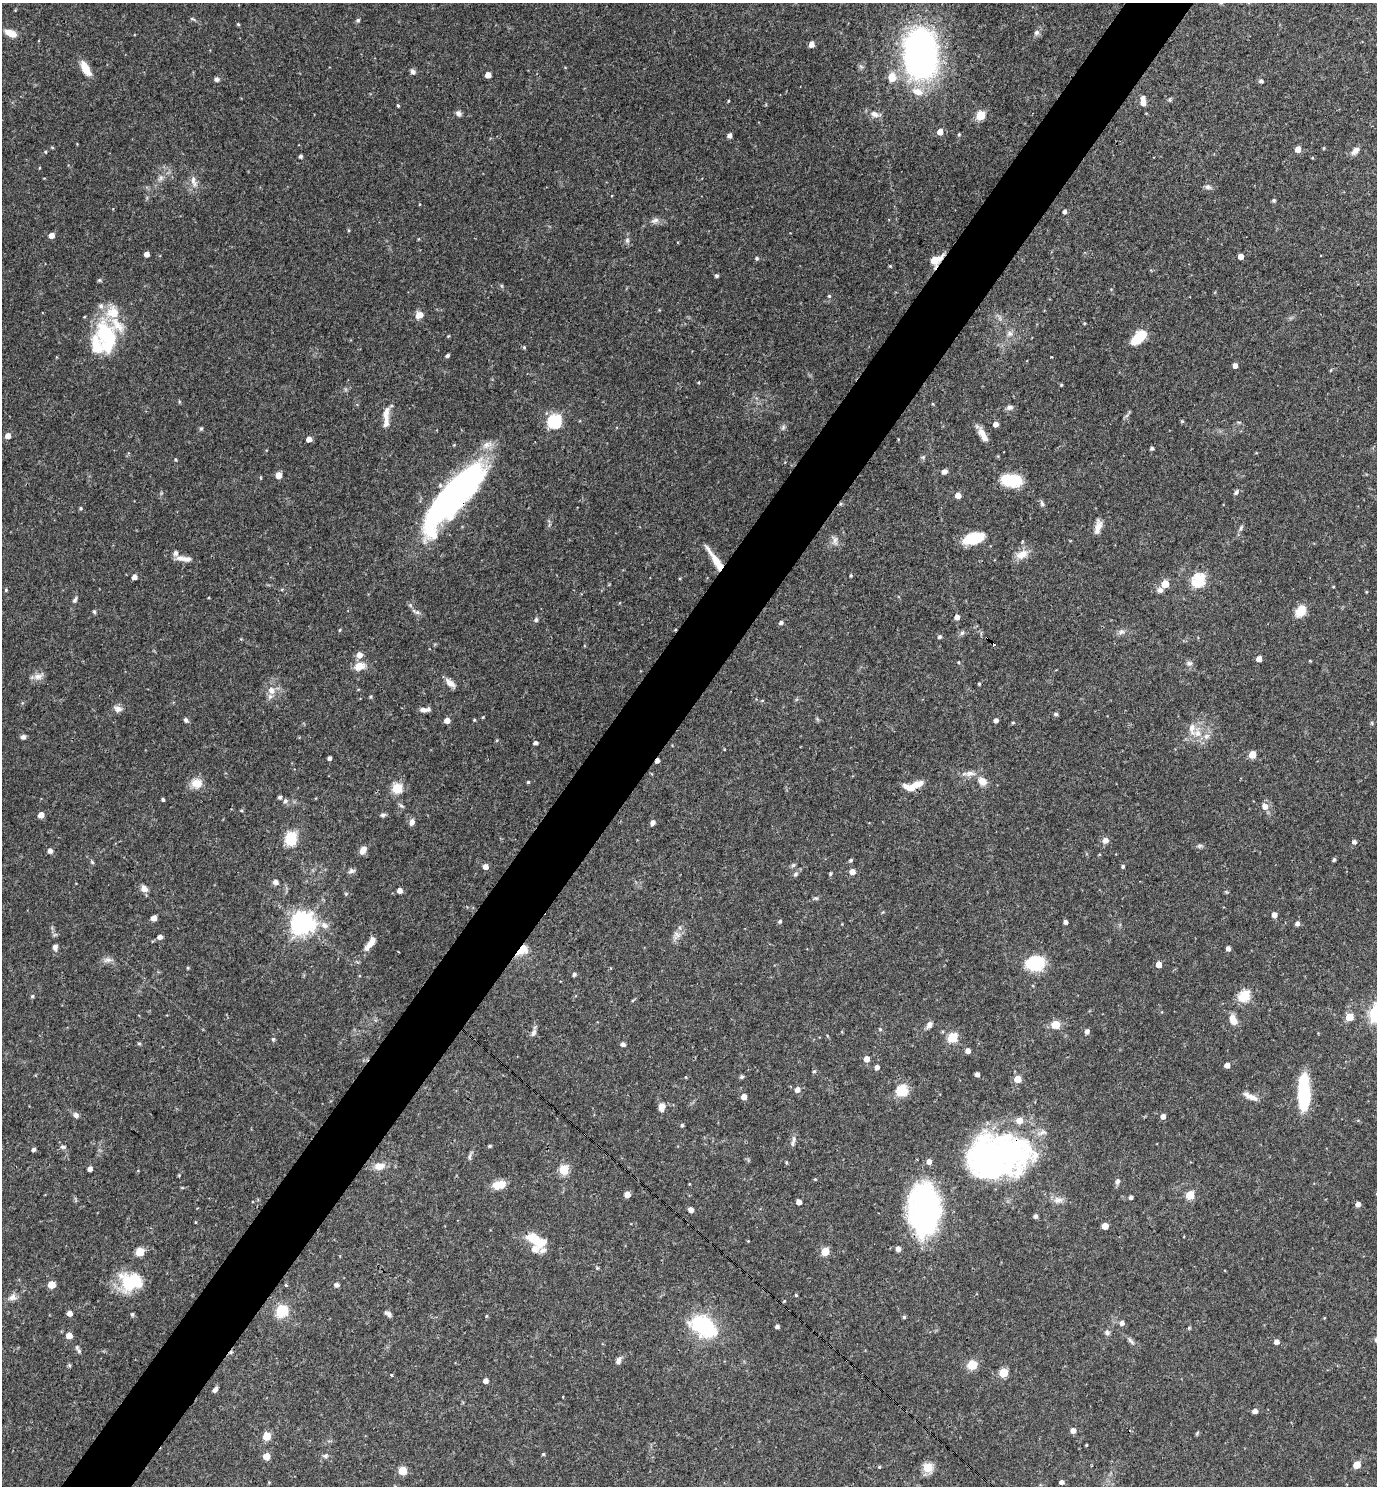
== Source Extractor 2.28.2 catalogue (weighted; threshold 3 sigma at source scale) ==
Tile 7 of 4 x 4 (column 3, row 2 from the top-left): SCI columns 2898-4272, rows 2967-4450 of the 5936 x 5933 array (HDU 1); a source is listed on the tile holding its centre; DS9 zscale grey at full resolution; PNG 1379 x 1488 px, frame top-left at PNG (2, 3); no overlay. Shown black and unused: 5% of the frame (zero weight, under 3 of 4 exposures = <1% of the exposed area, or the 3 px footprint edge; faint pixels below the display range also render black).
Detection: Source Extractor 2.28.2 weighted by HDU 2 'WHT'; one run over the whole footprint, this tile lists its part. Background 0.0527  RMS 0.0031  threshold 0.0142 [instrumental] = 3 sigma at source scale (4.5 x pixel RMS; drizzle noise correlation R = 1.50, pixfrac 1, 0.05/0.05 arcsec/px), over >= 5 px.
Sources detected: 319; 2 inside a brighter object's white glare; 3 cosmic-ray / hot-pixel residue — not listed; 15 inside a brighter listed object's ellipse — not listed separately; the other 299 listed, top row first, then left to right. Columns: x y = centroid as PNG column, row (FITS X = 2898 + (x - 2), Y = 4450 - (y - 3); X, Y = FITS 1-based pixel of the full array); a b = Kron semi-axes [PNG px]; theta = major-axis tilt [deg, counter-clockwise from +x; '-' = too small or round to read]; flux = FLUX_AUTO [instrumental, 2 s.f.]
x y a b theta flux
193 19 8 4 -22 0.49
358 20 6 5 - 0.56
238 24 5 4 - 0.35
11 33 12 6 -22 3.5
1037 33 8 7 - 1.1
811 44 5 4 - 2.2
921 54 45 30 -87 120
85 68 16 7 -62 5.3
413 72 8 6 -62 0.91
488 75 5 4 - 3.1
892 77 10 9 - 3.9
217 79 6 6 - 0.81
1261 81 5 5 - 0.85
1170 100 6 5 - 0.5
728 101 4 3 - 0.32
1143 103 6 5 - 2.4
398 106 3 3 - 0.4
458 113 7 6 - 1.2
875 114 15 8 -15 2.2
981 115 5 5 - 16
940 132 5 5 - 3.1
959 134 5 4 - 0.37
729 135 5 4 - 1.3
52 147 4 4 - 0.33
1324 148 4 4 - 0.3
1298 149 5 5 - 2.6
1355 150 12 6 52 1.7
45 152 4 3 - 0.33
300 156 4 4 - 0.76
1312 158 5 3 - 0.27
39 168 4 2 - 0.22
160 178 11 7 56 1.5
194 181 19 7 -71 2.3
1208 187 9 7 -15 1.1
1274 200 5 4 - 0.59
1064 211 4 4 - 1
655 220 12 7 21 1.4
348 230 5 3 - 0.34
51 235 5 5 - 2.3
418 239 5 3 - 0.25
627 240 8 6 -76 0.87
147 254 4 4 - 1.9
1241 256 4 4 - 2.3
757 258 5 5 - 0.54
936 260 17 10 38 3.9
890 266 4 4 - 0.33
716 276 4 4 - 0.64
99 280 5 4 - 0.44
829 296 5 5 - 0.43
419 315 8 7 - 3
1000 318 7 4 73 0.67
1084 323 4 3 - 0.31
1010 334 9 8 - 1.4
448 336 4 3 - 0.27
107 337 47 24 -77 22
1138 338 16 9 42 9.9
524 347 5 4 - 0.42
447 355 4 3 - 0.72
1235 365 4 4 - 1.8
1331 370 4 4 - 0.32
699 382 4 3 - 0.27
1061 385 3 3 - 0.37
1010 407 9 6 8 1
386 416 29 8 88 3.7
555 421 6 6 - 49
1182 421 5 4 - 0.41
996 424 4 4 - 2.1
783 427 8 5 64 0.76
201 428 6 4 62 0.46
983 435 17 6 -60 3.3
8 436 4 4 - 2.6
309 439 5 4 - 2.3
454 445 4 4 - 0.27
1152 448 4 4 - 0.71
923 457 6 5 - 0.56
175 459 5 4 - 0.35
944 472 6 5 - 1.3
278 475 5 4 - 3.6
1011 480 17 10 -7 17
1236 492 7 5 55 0.7
958 495 4 4 - 2.9
453 496 62 18 50 140
1042 504 7 5 -74 0.76
81 508 4 4 - 0.49
1098 527 16 7 76 2.5
1241 528 9 5 66 0.74
974 538 19 10 16 13
835 540 15 7 -78 1.6
1022 554 17 10 26 3.7
180 558 12 8 -13 2.2
715 559 33 6 -57 5.5
851 575 4 3 - 0.39
134 577 4 4 - 2
1198 580 6 6 - 45
1165 584 5 5 - 7.8
1333 587 4 3 - 0.25
6 590 5 4 - 0.39
1160 590 7 7 - 1.2
1366 592 4 3 - 0.26
209 598 3 2 - 0.28
75 600 8 5 63 0.8
410 605 6 4 -47 0.57
1300 611 14 10 54 4.7
94 612 5 4 - 0.58
417 612 10 6 -17 0.93
957 617 5 4 - 2
536 620 6 5 - 0.65
781 623 5 4 - 0.88
340 630 4 4 - 0.34
1121 632 10 7 37 1.2
962 633 7 5 44 0.72
939 637 4 4 - 0.71
359 655 6 6 - 2.4
1259 659 4 4 - 2.5
1310 661 5 3 - 0.23
958 662 4 3 - 0.31
1189 663 8 8 - 1.1
359 666 12 8 11 3.9
38 676 14 8 14 2
450 683 12 6 -41 2.5
979 684 4 3 - 0.37
271 690 11 9 -61 2.7
370 697 4 4 - 0.45
762 700 5 3 - 0.29
118 709 11 7 -19 1.6
425 710 13 5 4 1.6
1056 714 5 4 - 0.71
483 717 4 3 - 0.28
817 719 7 4 -71 0.44
186 720 6 5 - 0.77
447 720 5 5 - 2.3
474 720 4 3 - 0.33
996 720 4 4 - 1.2
1013 723 4 3 - 0.36
1372 723 6 4 -89 0.4
1198 733 18 10 86 4.1
23 737 4 4 - 1.4
535 743 4 4 - 0.88
724 749 4 3 - 0.21
1252 755 5 5 - 6.8
329 758 4 4 - 1.1
657 761 4 3 - 1.5
970 773 18 7 5 2.3
982 781 13 10 -38 2.7
528 782 3 3 - 0.43
196 783 14 11 5 4.2
917 784 13 7 22 4.1
397 788 5 5 - 23
280 797 4 4 - 0.79
163 799 3 3 - 0.55
285 801 7 6 - 0.96
1265 806 7 6 - 2.4
41 815 5 4 - 2.5
383 815 7 5 12 0.74
412 822 8 6 75 1.4
653 823 6 4 63 1.3
291 839 9 6 86 37
1105 840 8 7 - 1.6
1354 842 5 4 - 1
1200 846 7 5 21 0.68
363 850 9 6 55 2.4
50 851 5 5 - 1.3
851 860 4 4 - 0.63
1334 860 4 3 - 0.55
92 862 7 4 -45 0.44
793 865 7 5 44 0.59
485 866 5 5 - 2
1123 866 4 4 - 0.63
351 871 9 6 10 0.99
852 872 5 5 - 2.5
795 874 8 5 42 0.77
830 874 5 4 - 0.38
275 882 6 6 - 1.3
144 889 8 7 - 2.1
400 890 5 5 - 1.9
1226 892 6 3 -19 0.36
346 894 5 5 - 0.41
815 898 8 5 9 0.61
1274 915 5 4 - 2
154 918 6 5 - 1.6
780 921 5 5 - 0.51
1065 922 4 4 - 1
302 923 8 8 - 260
1297 923 5 4 - 1.3
324 925 10 8 -24 2
677 935 11 8 -31 1.7
160 937 5 5 - 1.4
370 944 20 7 54 3.5
55 947 7 6 - 1.2
1228 948 4 4 - 1.5
522 950 15 9 38 4.6
108 960 14 6 7 1.4
1035 963 15 12 12 18
1159 964 5 4 - 3
188 968 4 3 - 0.35
574 974 4 4 - 0.81
32 996 5 4 - 0.44
1244 996 6 6 - 23
1350 1017 5 5 - 8.3
1233 1020 13 7 -69 3.1
929 1025 10 6 56 1.3
1055 1025 7 7 - 4.8
880 1029 5 4 - 0.35
1087 1031 5 5 - 1.2
533 1033 10 6 58 1.1
952 1037 6 5 - 20
273 1039 5 4 - 0.55
139 1044 5 3 - 0.4
623 1044 5 4 - 1.1
968 1051 5 4 - 1.8
866 1059 5 4 - 2.7
1227 1065 4 4 - 2.1
877 1067 4 4 - 1.4
814 1071 5 4 - 0.41
977 1074 4 4 - 1.2
686 1077 4 3 - 0.22
741 1077 6 5 - 0.59
1018 1079 5 5 - 4.5
797 1090 5 5 - 1.8
901 1090 12 11 - 7.4
1304 1093 38 12 -89 18
744 1097 5 5 - 2.1
1251 1097 18 6 -24 2.5
661 1107 11 7 84 2.1
76 1115 7 6 - 1.1
1163 1116 5 4 - 1.8
682 1125 4 4 - 0.52
793 1141 17 4 77 1.2
490 1146 5 4 - 0.42
63 1147 8 6 -8 0.83
34 1149 4 4 - 0.97
470 1156 16 4 74 0.88
997 1156 68 46 7 100
786 1163 4 3 - 0.4
379 1166 13 8 10 3.1
90 1169 4 4 - 1.5
564 1170 6 5 - 17
815 1179 4 4 - 0.31
1117 1181 9 6 81 0.99
689 1184 3 3 - 0.22
499 1185 15 9 15 4.7
627 1195 5 4 - 3.2
1190 1195 5 5 - 11
1131 1197 4 4 - 0.94
1058 1200 14 9 1 2.1
799 1202 4 4 - 1.9
1358 1204 4 4 - 1.6
924 1209 48 29 -90 79
691 1210 5 5 - 1.6
1036 1216 4 4 - 0.96
195 1222 4 3 - 0.24
1105 1226 5 5 - 3.9
534 1238 18 13 -25 5.9
748 1241 3 3 - 0.23
898 1249 5 4 - 1.6
825 1251 5 5 - 8.7
140 1252 5 5 - 13
130 1282 27 21 -1 14
51 1284 5 5 - 6.7
286 1285 3 3 - 0.55
336 1285 7 5 -12 0.84
796 1295 4 3 - 0.33
12 1297 12 9 34 1.8
784 1301 5 3 - 0.27
282 1311 11 10 - 10
69 1313 4 4 - 2
132 1314 5 4 - 0.56
388 1314 9 5 -40 1.1
486 1316 5 3 - 0.33
904 1317 4 4 - 0.57
1122 1323 6 5 - 1.3
704 1326 26 16 -33 30
777 1326 4 4 - 0.9
1189 1328 4 4 - 0.36
1107 1333 8 7 - 0.94
69 1335 5 5 - 3
1130 1340 13 5 -48 1
1277 1342 5 5 - 1.7
78 1349 12 5 -61 0.88
618 1360 10 6 64 1.2
69 1365 5 5 - 0.43
972 1365 11 10 - 4.5
1003 1373 5 5 - 14
391 1375 3 3 - 0.33
486 1381 4 4 - 1.8
215 1390 6 4 52 1.1
1255 1411 4 4 - 2
1073 1430 5 5 - 1.9
1197 1433 6 4 64 0.4
267 1436 5 5 - 9.2
1086 1445 3 2 - 0.27
543 1454 4 4 - 0.38
266 1456 5 5 - 5.3
325 1456 8 6 39 0.83
1357 1465 5 5 - 6.6
879 1467 4 4 - 0.33
928 1468 7 7 - 7
402 1471 5 5 - 11
1062 1482 4 4 - 1.3
Overlapping masked pixels (flux is a lower limit): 7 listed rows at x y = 936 260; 453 496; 715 559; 657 761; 522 950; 997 1156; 924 1209